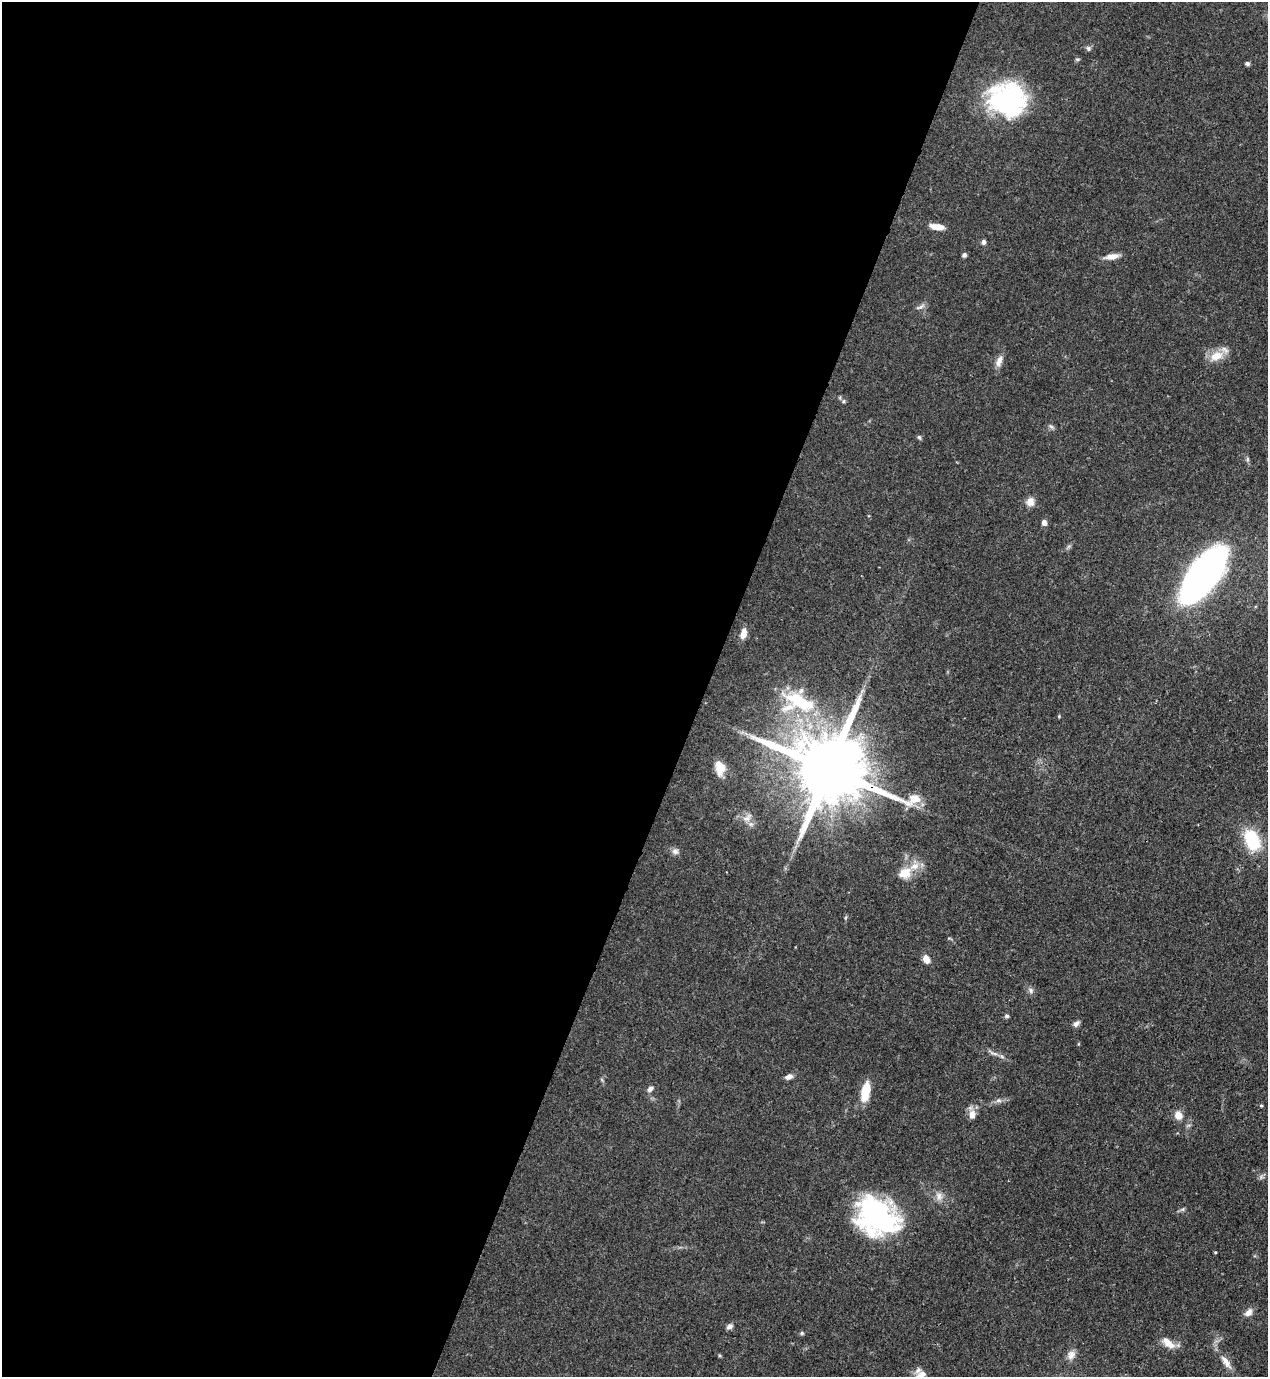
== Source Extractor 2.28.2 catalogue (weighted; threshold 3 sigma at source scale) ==
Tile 5 of 4 x 4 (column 1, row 2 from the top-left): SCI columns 225-1490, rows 2791-4165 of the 5643 x 5583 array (HDU 1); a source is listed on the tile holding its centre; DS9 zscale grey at full resolution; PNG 1270 x 1379 px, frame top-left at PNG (2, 2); no overlay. Shown black and unused: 56% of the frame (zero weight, under 3 of 4 exposures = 7% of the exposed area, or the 3 px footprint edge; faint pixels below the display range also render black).
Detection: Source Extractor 2.28.2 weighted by HDU 2 'WHT'; one run over the whole footprint, this tile lists its part. Background 0.07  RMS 0.0036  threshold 0.016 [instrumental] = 3 sigma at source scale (4.5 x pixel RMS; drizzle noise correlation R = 1.50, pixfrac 1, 0.05/0.05 arcsec/px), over >= 5 px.
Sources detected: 54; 1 inside a brighter object's white glare — not listed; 4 inside a brighter listed object's ellipse — not listed separately; the other 49 listed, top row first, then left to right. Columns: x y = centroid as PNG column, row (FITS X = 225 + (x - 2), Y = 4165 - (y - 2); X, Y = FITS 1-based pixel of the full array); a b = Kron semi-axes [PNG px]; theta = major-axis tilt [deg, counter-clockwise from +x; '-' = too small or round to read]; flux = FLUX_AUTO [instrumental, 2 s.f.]
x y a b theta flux
1088 48 7 6 - 0.85
1247 63 6 5 - 0.84
1009 101 36 33 4 57
937 227 15 6 -9 4.1
983 242 6 5 - 0.99
964 255 5 5 - 0.86
1112 256 16 7 9 3.2
920 307 14 5 28 1.3
1216 356 21 12 21 5.5
999 361 16 8 71 2.5
844 401 5 5 - 0.54
1051 426 8 5 -44 0.79
919 437 6 5 - 0.59
1247 459 6 4 -90 0.59
1030 502 11 9 68 2.7
1044 523 6 5 - 1.9
1204 574 43 18 53 190
743 633 12 7 77 3.1
799 701 41 15 -27 21
1059 716 4 4 - 0.36
720 768 17 11 -83 4.9
828 769 27 17 -25 5200
747 818 15 8 44 2.5
1252 840 22 14 -69 19
675 851 9 8 - 1.5
904 873 16 12 20 5.9
845 918 6 4 71 0.46
926 959 10 7 -59 2.7
1030 990 8 6 -57 1.2
1007 1016 6 5 - 0.64
1076 1024 9 5 40 1.3
994 1053 11 4 -6 1.2
788 1077 8 6 19 1.8
650 1089 8 6 48 1.3
864 1096 22 12 85 6.1
998 1100 8 6 0 1.2
1261 1105 5 3 - 0.4
972 1115 12 8 -90 2.9
1178 1115 9 8 - 3.6
939 1196 13 8 -89 2.3
877 1217 44 35 -32 63
1215 1252 4 3 - 0.34
1248 1312 11 8 43 2.1
729 1326 8 6 38 1.3
802 1333 5 5 - 0.52
1168 1343 22 10 -36 4
1071 1355 13 10 64 2.4
1226 1362 23 8 -56 3.7
920 1375 19 10 38 3.7
Overlapping masked pixels (flux is a lower limit): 2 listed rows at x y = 1009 101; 828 769
Isophote crosses this tile's border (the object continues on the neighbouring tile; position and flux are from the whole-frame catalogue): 1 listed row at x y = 920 1375